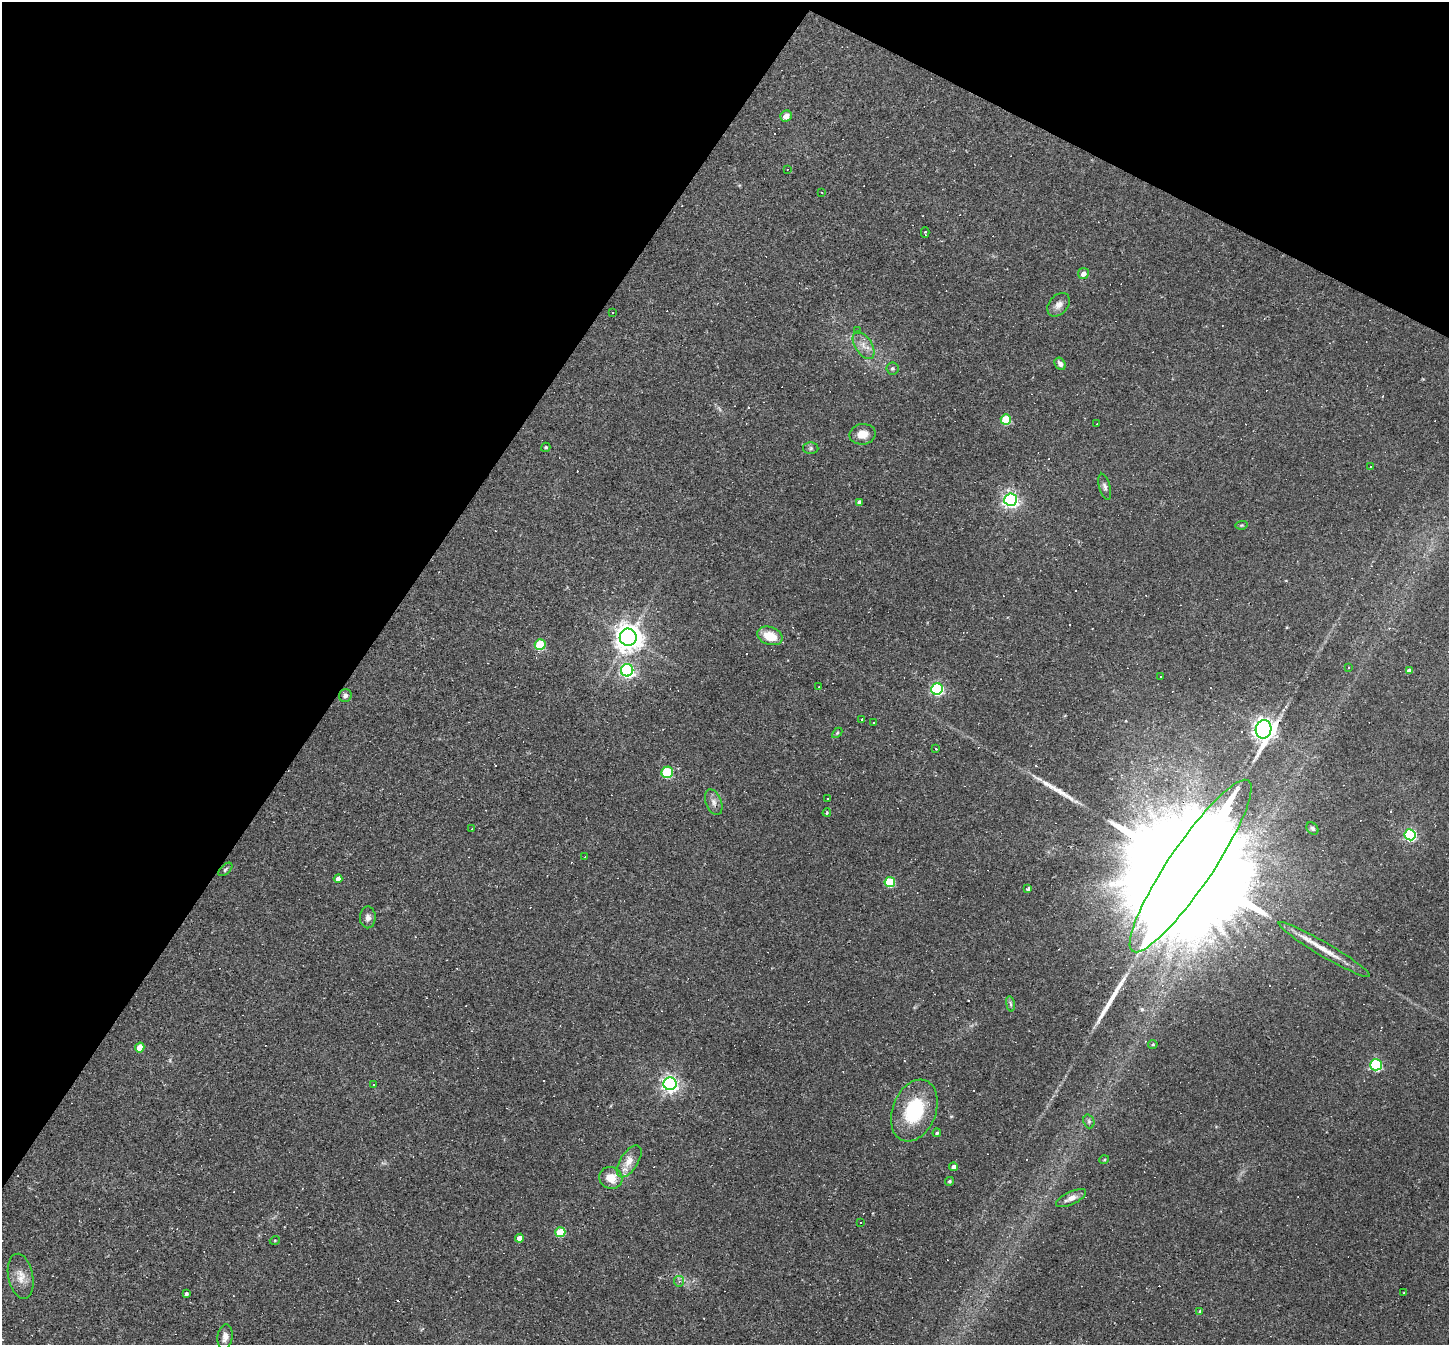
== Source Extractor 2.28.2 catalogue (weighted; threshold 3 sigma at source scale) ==
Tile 2 of 4 x 4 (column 2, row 1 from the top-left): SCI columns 1447-2893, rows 4173-5515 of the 5786 x 5798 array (HDU 1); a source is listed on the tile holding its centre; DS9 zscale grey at full resolution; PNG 1451 x 1347 px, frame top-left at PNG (2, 2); each listed source drawn as its Kron ellipse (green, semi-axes under 4 px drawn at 4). Shown black and unused: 30% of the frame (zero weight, under 2 of 3 exposures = <1% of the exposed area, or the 3 px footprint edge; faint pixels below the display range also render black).
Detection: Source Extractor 2.28.2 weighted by HDU 2 'WHT'; one run over the whole footprint, this tile lists its part. Background 0.061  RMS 0.0056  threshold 0.0251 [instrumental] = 3 sigma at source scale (4.5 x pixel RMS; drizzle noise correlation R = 1.50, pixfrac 1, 0.05/0.05 arcsec/px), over >= 5 px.
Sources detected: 135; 1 too faint to see at this stretch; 55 cosmic-ray / hot-pixel residue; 2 long thin detections or spike segments (spike, bleed or trail) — neither listed nor drawn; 1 inside a brighter listed object's ellipse — not listed separately; the other 76 listed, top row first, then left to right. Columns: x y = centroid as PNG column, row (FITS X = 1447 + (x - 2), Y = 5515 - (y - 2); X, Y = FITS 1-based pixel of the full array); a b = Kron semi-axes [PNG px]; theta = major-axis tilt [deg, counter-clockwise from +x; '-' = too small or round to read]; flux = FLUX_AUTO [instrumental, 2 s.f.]
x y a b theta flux
786 116 6 5 - 3.5
787 169 3 2 - 0.29
822 192 3 2 - 0.53
925 232 5 3 - 1.9
1083 273 5 5 - 3.2
1059 305 13 9 49 3.6
612 312 2 2 - 0.44
857 330 3 3 - 0.48
863 345 15 8 -58 4.6
1060 364 6 5 - 2.2
892 368 6 6 - 1.2
1006 419 5 5 - 24
1096 424 3 2 - 0.29
862 434 13 10 9 6.5
546 447 5 4 - 0.8
811 448 7 6 - 1.1
1370 466 3 3 - 0.67
1105 487 13 5 -74 1.7
1011 500 6 6 - 160
859 502 4 3 - 1.4
1242 525 6 4 11 0.69
770 636 13 9 -20 12
628 637 8 8 - 630
540 645 5 5 - 31
1348 668 3 3 - 1.1
627 670 6 6 - 120
1409 671 4 4 - 2.4
1160 676 3 3 - 0.65
819 687 2 2 - 0.34
937 689 6 5 - 83
345 696 6 6 - 1.8
862 719 3 2 - 1.1
873 722 3 2 - 0.64
1264 729 9 8 - 420
837 733 6 3 45 0.68
936 749 3 2 - 0.73
667 772 6 5 - 36
827 798 3 3 - 4.7
714 802 13 8 -69 3
827 813 4 3 - 0.73
1312 828 7 5 -45 1.4
472 829 3 2 - 0.32
1410 835 6 5 - 85
585 857 2 2 - 0.29
1190 866 103 22 56 58000
225 869 8 4 42 1
338 879 4 4 - 2.7
890 882 5 5 - 29
1028 889 3 3 - 3.9
368 917 11 8 89 2.6
1324 950 53 7 -30 11
1010 1004 8 4 -81 1
1153 1044 5 4 - 0.65
140 1047 5 4 - 8.1
1376 1065 6 5 - 71
670 1084 6 6 - 210
373 1085 3 2 - 0.57
914 1110 32 21 68 34
1089 1121 7 5 -70 1.2
937 1133 4 4 - 0.86
1104 1160 5 3 - 0.49
629 1161 18 9 57 6.3
954 1167 4 4 - 2.7
611 1178 12 10 -26 8.1
949 1181 4 4 - 0.88
1071 1198 16 6 25 3.7
860 1223 3 3 - 2.3
560 1232 5 5 - 25
519 1238 4 4 - 3.5
275 1240 5 3 - 0.5
21 1276 23 12 -79 6.8
679 1281 5 5 - 1.5
1404 1293 3 3 - 1.5
186 1294 4 3 - 1.3
1200 1312 3 3 - 2.4
225 1337 13 7 82 3.8
Overlapping masked pixels (flux is a lower limit): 1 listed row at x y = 1190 866
Isophote crosses this tile's border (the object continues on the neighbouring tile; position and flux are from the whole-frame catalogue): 1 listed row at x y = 225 1337